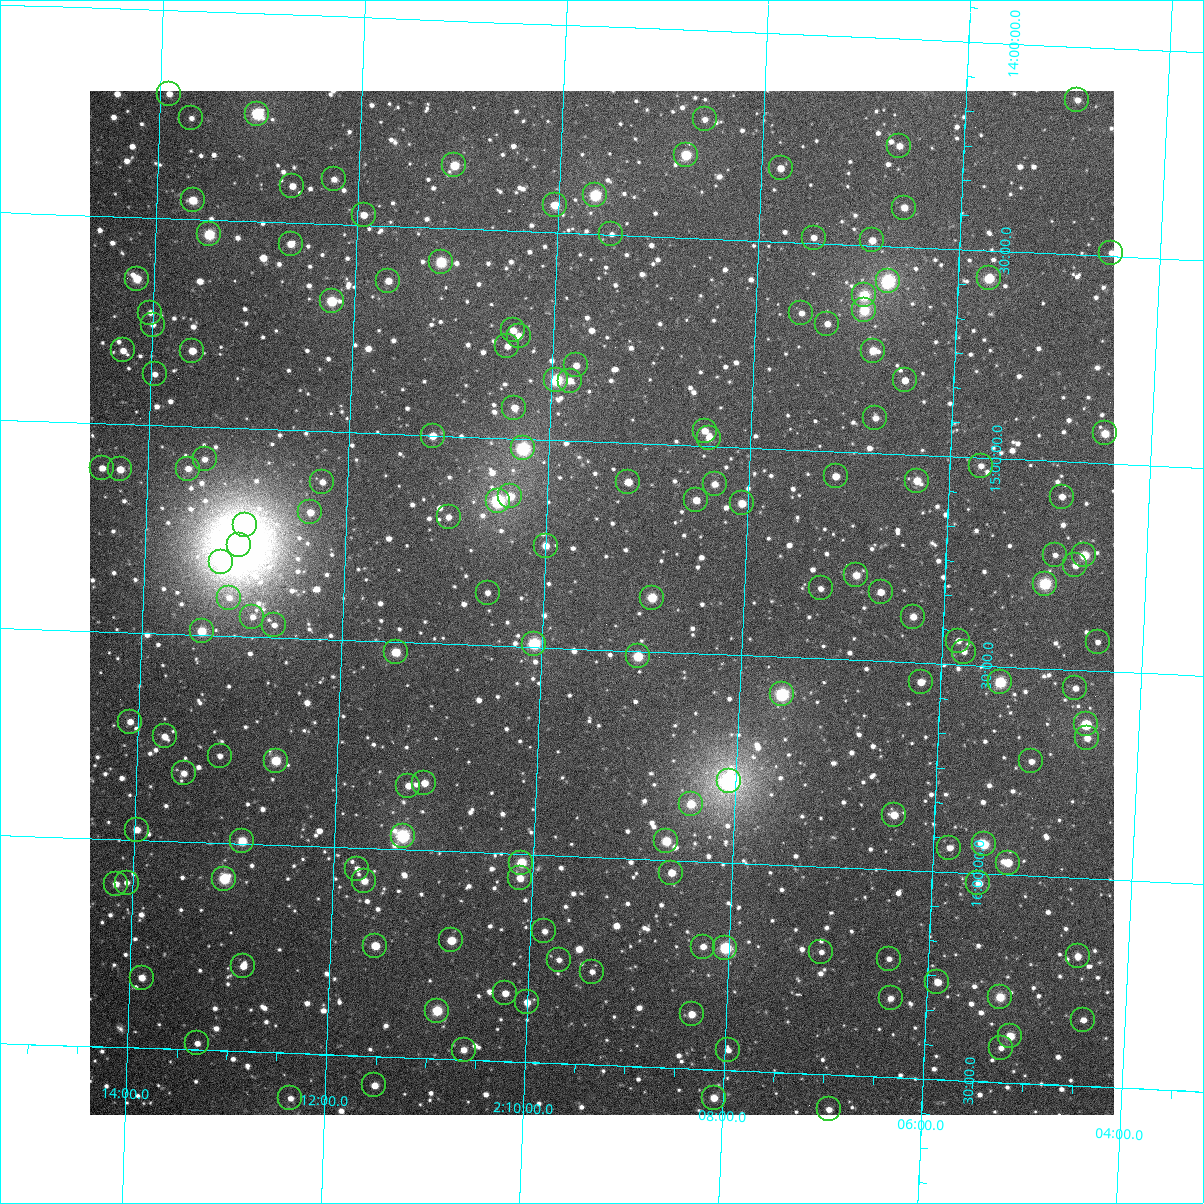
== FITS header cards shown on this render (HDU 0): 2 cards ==
NAXIS1  =                 1024
NAXIS2  =                 1024

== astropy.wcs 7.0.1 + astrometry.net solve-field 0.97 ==
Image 1024 x 1024 px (HDU 0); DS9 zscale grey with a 90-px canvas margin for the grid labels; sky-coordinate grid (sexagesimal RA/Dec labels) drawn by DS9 from the SOLVED WCS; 155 Tycho-2 reference stars matched to detected sources circled (green)
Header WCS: RA---TAN-SIP/DEC--TAN-SIP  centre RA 02:09:25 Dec +15:23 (32.35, +15.39 deg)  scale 8.67 arcsec/px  FOV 148.0' x 148.0'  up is +178 deg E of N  parity flipped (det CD > 0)
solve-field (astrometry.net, Tycho-2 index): VERIFIED the header's WCS against the Tycho-2 star catalogue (verified at 6 index scales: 14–155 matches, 0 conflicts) and refined it, rather than solving blind
Solved WCS: RA---TAN-SIP/DEC--TAN-SIP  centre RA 02:09:25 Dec +15:23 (32.35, +15.39 deg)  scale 8.67 arcsec/px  FOV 148.0' x 148.0'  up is +178 deg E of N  parity flipped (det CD > 0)
The solver's refit moves the header's centre by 0.32 arcsec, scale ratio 1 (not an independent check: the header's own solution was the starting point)
Tycho-2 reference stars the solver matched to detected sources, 155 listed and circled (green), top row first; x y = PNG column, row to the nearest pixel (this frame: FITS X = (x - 90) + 1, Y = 1024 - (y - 91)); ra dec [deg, ICRS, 3 dp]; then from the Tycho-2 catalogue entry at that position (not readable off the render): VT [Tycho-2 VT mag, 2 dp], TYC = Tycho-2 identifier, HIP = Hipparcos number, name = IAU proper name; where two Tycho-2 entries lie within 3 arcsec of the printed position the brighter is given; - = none
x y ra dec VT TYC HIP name
169 94 33.478 +14.201 11.45 637-973-1 - -
1077 100 31.223 +14.129 11.86 636-937-1 - -
257 114 33.257 +14.241 8.72 637-553-1 - -
191 118 33.420 +14.257 12.43 637-723-1 - -
705 119 32.145 +14.214 11.62 636-814-1 - -
899 146 31.660 +14.258 11.20 636-555-1 - -
686 155 32.189 +14.301 9.45 636-660-1 - -
454 165 32.763 +14.348 10.13 636-428-1 - -
781 168 31.952 +14.324 11.06 636-1011-1 - -
334 179 33.061 +14.392 12.60 636-417-1 - -
292 186 33.164 +14.412 11.52 636-762-1 - -
595 195 32.410 +14.406 9.00 636-447-1 10081 -
193 200 33.410 +14.455 10.31 637-825-1 - -
555 205 32.510 +14.434 10.32 636-7-1 - -
904 208 31.641 +14.406 11.23 636-715-1 - -
364 215 32.984 +14.476 11.08 636-518-1 - -
209 234 33.366 +14.535 9.26 637-1105-1 10353 -
611 234 32.366 +14.499 12.53 636-132-1 - -
814 238 31.863 +14.487 12.09 636-55-1 - -
872 240 31.716 +14.488 11.08 636-468-1 - -
291 244 33.163 +14.552 10.98 636-294-1 - -
1111 253 31.122 +14.492 11.64 636-825-1 - -
441 262 32.787 +14.582 9.23 636-903-1 - -
989 278 31.422 +14.567 9.52 636-273-1 - -
137 279 33.542 +14.649 10.21 637-1178-1 - -
388 281 32.916 +14.633 10.87 636-34-1 - -
888 281 31.673 +14.584 8.24 636-631-1 9848 -
864 295 31.731 +14.621 9.40 636-976-1 - -
332 301 33.056 +14.686 9.55 636-503-1 - -
864 310 31.729 +14.657 9.82 636-552-1 - -
150 313 33.505 +14.729 11.43 637-1100-1 - -
801 313 31.885 +14.670 11.66 636-962-1 - -
827 324 31.820 +14.693 11.69 636-460-1 - -
153 325 33.499 +14.758 12.10 637-579-1 - -
513 330 32.601 +14.740 11.52 636-1066-1 - -
519 336 32.586 +14.752 11.14 636-455-1 - -
507 346 32.614 +14.779 11.69 636-138-1 - -
123 350 33.570 +14.823 11.90 637-728-1 - -
192 351 33.398 +14.817 10.62 637-845-1 - -
873 351 31.703 +14.753 10.36 636-130-1 - -
576 365 32.441 +14.818 11.47 636-694-1 - -
155 374 33.489 +14.877 12.18 637-596-1 - -
556 380 32.488 +14.855 9.07 636-472-1 10103 -
905 380 31.621 +14.821 11.12 636-20-1 - -
570 381 32.456 +14.855 10.99 636-391-1 - -
514 408 32.590 +14.926 11.00 636-482-1 - -
875 418 31.691 +14.915 12.23 636-254-1 - -
705 431 32.114 +14.963 11.73 636-852-1 - -
1105 433 31.117 +14.928 10.48 636-366-1 9676 -
433 436 32.791 +15.001 10.70 1214-1423-1 - -
709 438 32.102 +14.980 11.02 636-263-1 - -
523 448 32.565 +15.023 8.35 1214-1288-1 - -
205 459 33.358 +15.078 11.84 1214-1509-1 - -
981 466 31.422 +15.019 12.04 1207-1532-1 - -
102 468 33.612 +15.107 11.60 1214-1438-1 - -
120 469 33.567 +15.108 10.87 1214-1505-1 - -
188 469 33.398 +15.102 11.54 1214-1388-1 - -
836 476 31.783 +15.059 11.04 1207-1476-1 - -
917 481 31.580 +15.061 10.65 1207-1550-1 - -
322 482 33.062 +15.122 11.48 1214-1439-1 - -
628 482 32.299 +15.094 10.77 1214-1395-1 - -
715 484 32.084 +15.090 11.27 1214-1350-1 - -
510 496 32.592 +15.140 10.73 1214-1337-1 - -
1062 497 31.217 +15.084 12.01 1207-1486-1 - -
696 500 32.128 +15.131 10.97 1214-1504-1 - -
498 501 32.623 +15.151 8.34 1214-1333-1 10143 -
742 503 32.014 +15.134 10.61 1214-1310-1 - -
310 512 33.089 +15.196 11.12 1214-1466-1 - -
449 517 32.744 +15.195 12.45 1214-1336-1 - -
245 525 33.251 +15.233 11.64 1214-1355-1 - -
239 545 33.264 +15.280 5.89 1214-1511-1 10328 -
546 546 32.499 +15.255 11.09 1214-1322-1 - -
1055 555 31.227 +15.225 12.41 1207-1482-1 - -
1084 555 31.154 +15.224 9.84 1207-1409-1 - -
221 562 33.307 +15.323 11.38 1214-1433-1 - -
1075 565 31.176 +15.249 11.47 1207-1455-1 - -
856 575 31.721 +15.295 10.85 1207-1606-1 - -
1045 584 31.249 +15.295 8.93 1207-1439-1 - -
821 588 31.809 +15.331 11.98 1207-1413-1 - -
881 592 31.659 +15.333 10.98 1207-1562-1 - -
488 593 32.639 +15.374 11.44 1214-1416-1 - -
229 598 33.285 +15.409 12.14 1214-1287-1 - -
652 598 32.228 +15.370 9.95 1214-1361-1 - -
252 617 33.224 +15.453 11.81 1214-2-1 - -
913 617 31.575 +15.389 11.24 1207-1535-1 - -
274 625 33.169 +15.470 12.11 1214-1127-1 - -
202 631 33.350 +15.491 10.08 1214-877-1 - -
958 641 31.459 +15.442 11.79 1207-1362-1 - -
1098 642 31.111 +15.430 12.10 1207-1470-1 - -
534 644 32.519 +15.492 8.81 1214-1267-1 - -
396 652 32.863 +15.525 10.33 1214-114-1 - -
964 652 31.444 +15.468 12.05 1207-1029-1 - -
638 656 32.258 +15.512 9.59 1214-846-1 - -
921 682 31.548 +15.546 11.24 1207-1273-1 - -
1000 682 31.350 +15.537 9.19 1207-967-1 - -
1075 688 31.162 +15.544 11.52 1207-1274-1 - -
782 694 31.894 +15.590 8.73 1207-773-1 9912 -
130 722 33.521 +15.715 11.11 1214-1121-1 - -
1086 724 31.132 +15.630 9.82 1207-837-1 - -
165 736 33.433 +15.748 11.43 1214-5-1 - -
1087 738 31.126 +15.663 11.49 1207-786-1 - -
220 756 33.294 +15.790 12.64 1214-1265-1 - -
276 761 33.153 +15.797 9.83 1214-230-1 - -
1031 761 31.264 +15.725 11.62 1207-940-1 - -
184 773 33.382 +15.835 11.41 1214-1048-1 - -
729 781 32.016 +15.805 7.25 1214-84-1 9948 -
424 783 32.779 +15.838 10.94 1214-201-1 - -
408 786 32.819 +15.845 11.17 1214-251-1 - -
691 804 32.111 +15.863 10.34 1214-533-1 - -
894 815 31.601 +15.869 10.51 1207-571-1 - -
137 830 33.495 +15.975 11.21 1214-213-1 - -
403 836 32.829 +15.967 8.48 1214-852-1 10207 -
242 841 33.230 +15.993 9.95 1214-167-1 - -
666 841 32.168 +15.955 9.88 1214-793-1 - -
984 844 31.373 +15.930 9.72 1207-616-1 9758 -
949 848 31.459 +15.941 11.37 1207-1304-1 - -
521 863 32.529 +16.020 9.74 1214-289-1 - -
1008 863 31.311 +15.971 10.14 1207-919-1 - -
357 869 32.940 +16.050 12.01 1214-701-1 - -
671 873 32.152 +16.030 10.77 1214-722-1 - -
520 878 32.531 +16.058 10.71 1214-1124-1 - -
224 879 33.271 +16.085 9.16 1214-1083-1 10330 -
364 881 32.920 +16.079 11.16 1214-31-1 - -
127 883 33.515 +16.103 12.17 1214-653-1 - -
978 883 31.383 +16.024 10.76 1207-220-1 - -
116 884 33.543 +16.107 11.28 1214-818-1 - -
544 931 32.464 +16.184 12.11 1214-396-1 - -
451 940 32.697 +16.214 10.26 1214-1148-1 - -
375 946 32.887 +16.234 10.30 1214-275-1 - -
703 947 32.065 +16.205 11.50 1214-1199-1 - -
725 948 32.009 +16.206 8.97 1214-597-1 - -
821 952 31.768 +16.206 12.48 1207-1136-1 - -
1078 956 31.125 +16.188 11.04 1207-1290-1 - -
889 959 31.598 +16.215 11.64 1207-1319-1 - -
559 960 32.425 +16.250 12.08 1214-704-1 - -
243 966 33.216 +16.294 11.08 1214-383-1 - -
592 972 32.341 +16.276 12.15 1214-268-1 - -
142 978 33.470 +16.331 11.02 1214-721-1 - -
937 982 31.474 +16.266 10.61 1207-384-1 - -
505 993 32.556 +16.336 11.25 1214-1144-1 - -
1000 997 31.315 +16.295 9.97 1207-705-1 - -
891 998 31.590 +16.310 12.00 1207-807-1 - -
527 1002 32.501 +16.356 11.53 1214-804-1 - -
437 1011 32.726 +16.384 9.56 1214-83-1 - -
692 1014 32.087 +16.368 10.61 1214-913-1 - -
1083 1020 31.104 +16.341 11.53 1207-604-1 - -
1010 1036 31.286 +16.388 10.11 1207-252-1 - -
197 1043 33.325 +16.484 11.81 1214-483-1 - -
1001 1048 31.308 +16.417 11.86 1207-879-1 - -
464 1050 32.655 +16.476 11.25 1214-127-1 - -
728 1050 31.992 +16.451 11.79 1207-989-1 - -
374 1085 32.876 +16.570 11.26 1214-1234-1 - -
290 1098 33.086 +16.608 12.00 1214-1128-1 - -
714 1098 32.023 +16.568 10.91 1214-86-1 - -
829 1109 31.733 +16.584 12.09 1207-886-1 - -